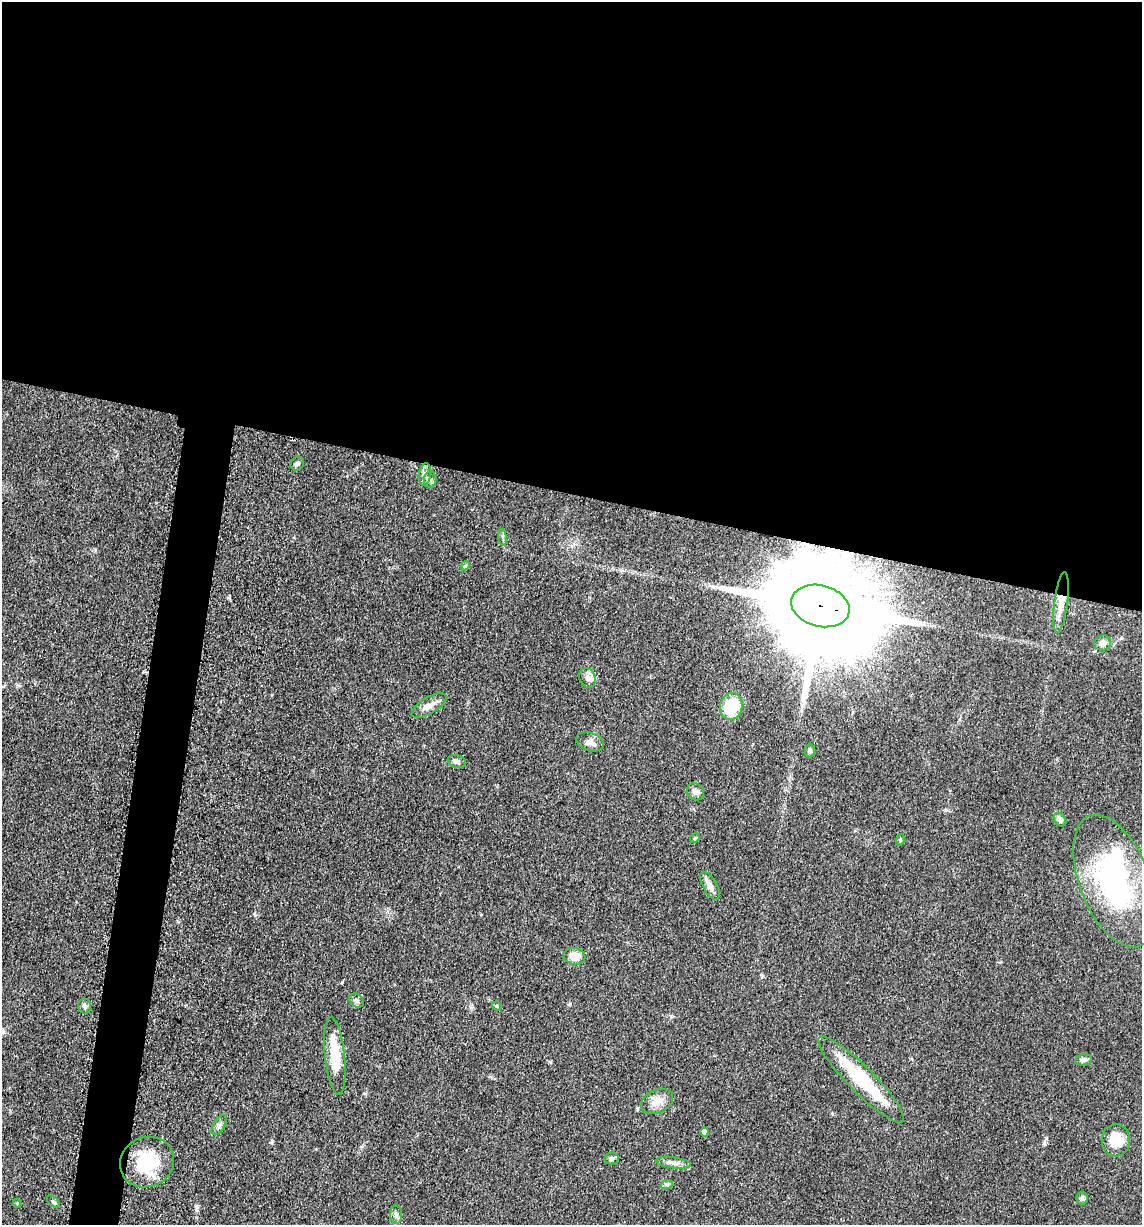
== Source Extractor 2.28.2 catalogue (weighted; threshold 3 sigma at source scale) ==
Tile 3 of 4 x 4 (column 3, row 1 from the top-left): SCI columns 2526-3665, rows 3689-4911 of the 4983 x 4926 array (HDU 1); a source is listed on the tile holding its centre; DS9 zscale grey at full resolution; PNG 1144 x 1227 px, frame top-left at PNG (2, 2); each listed source drawn as its Kron ellipse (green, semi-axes under 4 px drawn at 4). Shown black and unused: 43% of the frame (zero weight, under 3 of 5 exposures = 4% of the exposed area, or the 3 px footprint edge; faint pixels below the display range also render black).
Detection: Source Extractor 2.28.2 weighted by HDU 2 'WHT'; one run over the whole footprint, this tile lists its part. Background 0.0565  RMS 0.0058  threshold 0.026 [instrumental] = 3 sigma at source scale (4.5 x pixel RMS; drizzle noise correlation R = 1.50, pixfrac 1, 0.05/0.05 arcsec/px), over >= 5 px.
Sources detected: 41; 1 inside a brighter object's white glare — neither listed nor drawn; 1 inside a brighter listed object's ellipse — not listed separately; the other 39 listed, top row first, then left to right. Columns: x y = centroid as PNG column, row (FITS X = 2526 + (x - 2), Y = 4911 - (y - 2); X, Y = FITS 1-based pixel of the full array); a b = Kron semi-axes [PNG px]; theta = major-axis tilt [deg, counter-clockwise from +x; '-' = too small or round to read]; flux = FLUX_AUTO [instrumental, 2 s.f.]
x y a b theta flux
297 464 7 6 - 1.4
425 475 11 6 81 2.3
430 480 8 6 -88 1.8
503 537 8 4 -81 1.2
465 566 5 3 - 0.57
1061 603 31 6 83 7.3
820 606 30 20 -14 19000
1102 643 8 7 - 3.3
587 678 10 8 -66 3.1
429 706 20 8 31 4.8
731 706 13 11 77 23
590 742 14 9 -19 3.6
810 751 7 5 89 1.3
457 761 9 6 -20 1.7
695 792 9 8 - 2.7
1060 820 7 5 -51 2.6
695 838 5 4 - 0.7
900 840 6 3 73 0.67
1115 881 70 35 -69 100
710 886 15 7 -60 3.4
574 956 11 8 -8 8.7
357 1001 8 6 -43 1.6
84 1006 7 6 - 1.7
497 1006 5 4 - 0.68
335 1056 39 10 -84 20
1084 1060 8 5 6 2.1
861 1080 59 13 -45 38
657 1101 17 11 26 6
219 1125 11 5 58 2
704 1132 4 4 - 2.6
1116 1140 16 14 90 12
611 1158 7 6 - 1.6
147 1162 27 24 25 32
673 1163 18 5 -8 2.9
667 1184 6 4 19 0.96
1082 1198 6 6 - 1.2
53 1202 8 4 -44 1.2
17 1203 4 4 - 0.72
396 1215 9 6 -90 1.9
Overlapping masked pixels (flux is a lower limit): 2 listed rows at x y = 1061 603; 820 606
Unlisted compact peaks at least as high as the median listed source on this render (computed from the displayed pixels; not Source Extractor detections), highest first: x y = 272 1141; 255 915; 342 982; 1044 1143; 197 1206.